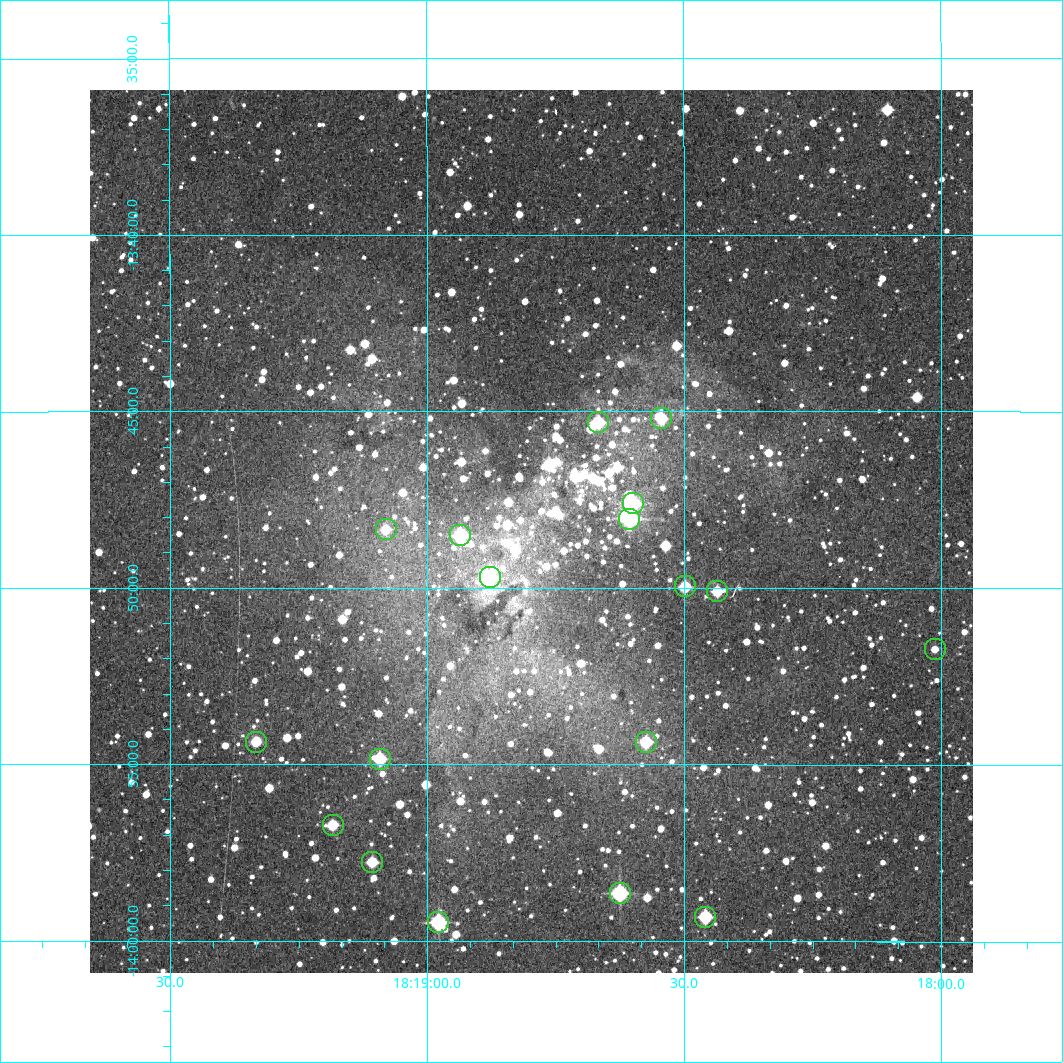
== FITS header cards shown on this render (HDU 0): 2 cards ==
NAXIS1  =                  883 /Length X axis
NAXIS2  =                  883 /Length Y axis

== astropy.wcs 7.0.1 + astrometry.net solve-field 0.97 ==
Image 883 x 883 px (HDU 0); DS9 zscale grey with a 90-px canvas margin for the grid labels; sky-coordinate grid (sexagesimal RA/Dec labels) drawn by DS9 from the SOLVED WCS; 18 Tycho-2 reference stars matched to detected sources circled (green)
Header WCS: RA---TAN/DEC--TAN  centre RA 18:18:48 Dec -13:48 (274.70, -13.81 deg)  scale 1.7 arcsec/px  FOV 25.0' x 25.0'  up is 0 deg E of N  parity normal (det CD < 0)
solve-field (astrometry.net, Tycho-2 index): VERIFIED the header's WCS against the Tycho-2 star catalogue (18 matches, 0 conflicts) and refined it, rather than solving blind
Solved WCS: RA---TAN-SIP/DEC--TAN-SIP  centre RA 18:18:48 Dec -13:48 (274.70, -13.81 deg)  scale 1.7 arcsec/px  FOV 25.0' x 25.0'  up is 0 deg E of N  parity normal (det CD < 0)
The solver's refit moves the header's centre by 0.84 arcsec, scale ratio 1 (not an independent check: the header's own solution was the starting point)
Tycho-2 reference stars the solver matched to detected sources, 18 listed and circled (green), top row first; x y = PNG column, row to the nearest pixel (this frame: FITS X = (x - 90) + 1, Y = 883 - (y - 90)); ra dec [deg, ICRS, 3 dp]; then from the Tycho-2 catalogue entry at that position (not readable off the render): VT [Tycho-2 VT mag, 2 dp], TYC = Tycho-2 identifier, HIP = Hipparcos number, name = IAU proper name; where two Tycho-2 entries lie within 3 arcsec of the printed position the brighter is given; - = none
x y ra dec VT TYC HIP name
661 418 274.636 -13.753 10.22 5689-966-1 - -
598 422 274.667 -13.755 9.56 5689-989-1 - -
633 503 274.650 -13.793 8.85 5689-1208-1 - -
629 519 274.652 -13.801 8.28 5689-607-1 - -
386 529 274.770 -13.806 10.69 5689-949-1 - -
460 535 274.734 -13.809 9.05 5689-1097-1 89750 -
490 577 274.719 -13.828 9.47 5689-439-1 89743 -
685 586 274.625 -13.833 9.97 5689-1622-1 - -
717 591 274.609 -13.835 10.09 5689-1005-1 - -
935 649 274.503 -13.862 11.37 5689-283-1 - -
256 742 274.833 -13.906 10.82 5689-641-1 - -
646 742 274.644 -13.906 9.99 5689-145-1 - -
380 759 274.773 -13.914 9.50 5689-815-1 - -
333 825 274.796 -13.945 9.94 5689-1383-1 - -
372 862 274.777 -13.963 10.44 5689-333-1 - -
620 893 274.656 -13.977 8.37 5689-881-1 - -
705 917 274.615 -13.988 9.55 5689-239-1 - -
438 922 274.745 -13.991 8.32 5689-1048-1 89753 -